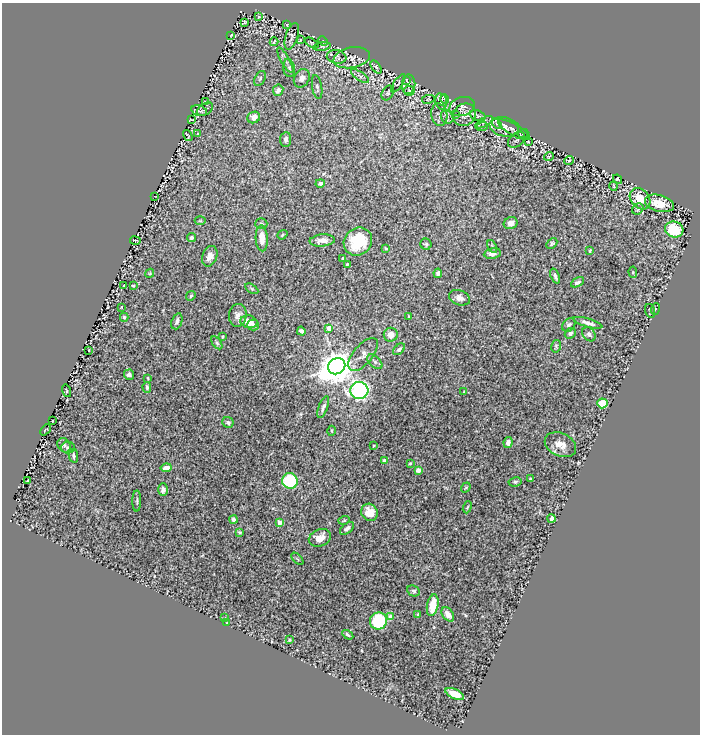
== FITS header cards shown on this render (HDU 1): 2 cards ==
NAXIS1  =                  698
NAXIS2  =                  732

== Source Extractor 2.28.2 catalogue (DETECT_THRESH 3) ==
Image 698 x 732 px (HDU 1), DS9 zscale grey, 1 PNG px = 1 image px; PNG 702 x 736 px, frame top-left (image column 1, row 732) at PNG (2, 3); each listed source drawn as its Kron ellipse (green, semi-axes under 4 px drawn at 4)
Background 0.758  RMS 0.026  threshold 0.0789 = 3 sigma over >= 5 px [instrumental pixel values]
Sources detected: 162; all 162 listed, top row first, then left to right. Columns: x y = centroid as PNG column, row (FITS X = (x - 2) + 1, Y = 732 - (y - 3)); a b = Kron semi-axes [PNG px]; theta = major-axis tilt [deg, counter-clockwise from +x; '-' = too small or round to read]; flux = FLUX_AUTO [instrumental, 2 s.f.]
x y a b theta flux
258 17 4 3 - 1.3
245 22 3 2 - 1.7
287 25 3 2 - 1.2
231 35 3 2 - 1.1
292 36 14 6 73 5.2
300 40 4 2 - 1.6
323 41 5 3 - 1.7
274 42 4 2 - 1.6
312 43 7 3 -33 1.8
322 46 9 4 8 3.7
337 57 10 7 -9 4.5
352 58 18 10 11 12
285 60 14 3 -60 5.5
376 67 7 4 -54 2.8
289 68 9 6 -80 5
360 76 10 4 -35 4.6
260 78 8 5 63 3.5
302 78 10 7 59 11
406 80 4 2 - 1.3
398 83 11 3 55 1.2
409 84 10 6 83 4.3
317 87 12 5 -81 4.7
278 90 6 5 - 7
409 91 5 5 - 2.5
388 93 8 5 60 2.9
428 99 6 2 10 0.88
445 99 5 3 - 1.9
441 101 8 5 -76 4.9
205 102 3 2 - 1.2
462 107 13 9 16 8.1
205 109 9 5 35 5.5
199 111 8 5 -15 4.8
439 115 11 8 -79 5.3
456 115 3 2 - 1.2
464 115 12 11 - 12
478 116 8 5 -23 3.2
254 117 6 5 - 12
447 117 7 6 - 3.8
191 120 3 2 - 1
484 122 10 4 31 3.2
497 124 6 3 -43 2.8
482 127 6 4 22 1.9
504 127 15 9 -12 14
514 130 18 5 -30 6.9
523 133 5 3 - 1.5
198 134 3 2 - 1.3
188 136 6 2 -58 2
286 140 7 5 86 6.2
516 140 10 6 42 4.3
528 142 4 2 - 1
549 156 5 3 - 1.5
569 160 5 3 - 1.6
618 179 5 4 - 1.5
320 183 4 4 - 4.2
614 186 5 3 - 1.5
155 196 3 2 - 1.2
640 199 12 9 -48 34
659 203 15 8 -14 28
638 209 6 5 - 2.9
200 221 5 3 - 1.9
511 223 7 6 - 11
261 224 6 5 - 4.2
674 229 9 8 - 70
282 235 5 3 - 1.9
191 237 4 4 - 4
262 238 13 6 -86 17
135 240 5 2 - 2.1
322 240 12 6 6 12
358 242 15 13 41 57
552 243 6 4 46 3
426 244 5 5 - 3.1
492 247 7 3 -65 2.8
386 248 3 3 - 2.2
590 251 3 2 - 1.7
492 253 8 5 10 9.2
210 256 11 7 70 12
343 258 4 3 - 2.4
347 264 3 3 - 1.7
633 272 6 4 -86 2.2
150 273 4 3 - 1.7
438 273 5 4 - 5.2
555 276 8 4 -70 4.8
577 282 7 4 30 5.3
124 285 4 2 - 1.5
133 286 3 2 - 1.8
252 289 7 4 -31 2.1
191 296 5 4 - 2.7
459 298 11 7 -20 8.7
121 307 3 2 - 1
655 309 6 3 72 1.4
650 311 7 5 -75 2.6
238 315 11 9 86 9.8
409 316 3 2 - 1.2
124 317 4 4 - 2.7
177 321 8 5 71 7
249 322 8 6 -15 20
588 323 15 4 -17 8.2
253 325 6 5 - 5.1
569 325 7 5 50 5.3
329 328 4 4 - 20
301 331 4 3 - 6
570 333 6 4 40 4.6
589 334 8 6 -50 4.8
391 335 7 7 - 18
222 337 3 3 - 1.6
217 343 7 4 -54 2.9
556 346 6 4 77 2.4
399 349 7 4 41 3.9
89 350 2 2 - 1.1
363 354 20 9 50 15
375 362 9 5 -42 4.4
337 366 9 7 31 3800
129 375 5 5 - 5.8
148 378 4 3 - 1.6
147 387 5 3 - 3.5
67 391 6 4 -74 2
359 391 9 8 - 350
464 391 4 2 - 1.3
602 403 5 5 - 44
323 407 11 4 69 5.9
52 421 2 2 - 1.2
228 423 6 5 - 6.3
45 430 6 2 47 1.1
331 431 5 3 - 1.8
508 442 5 4 - 7.6
64 445 7 6 - 4.2
560 445 16 11 -25 21
373 446 3 2 - 1.3
68 447 7 6 - 3.6
74 456 7 4 -80 3.6
385 461 4 3 - 10
410 463 3 3 - 1.8
166 468 5 4 - 14
418 470 4 4 - 14
530 479 3 3 - 1.9
27 481 3 2 - 1.4
290 481 8 7 - 140
515 482 6 4 9 2.9
466 488 5 4 - 2
163 490 6 5 - 6.8
137 501 10 3 89 2.8
467 507 6 3 69 2
370 512 9 8 - 22
551 518 4 3 - 6.7
233 520 4 4 - 5.9
344 520 5 4 - 2
280 522 4 4 - 11
347 528 8 5 39 6.5
240 532 4 2 - 2.1
320 538 11 8 24 17
297 559 7 3 -45 1.9
413 591 6 5 - 4.3
433 605 11 5 79 37
418 614 3 3 - 2
448 614 8 5 -54 13
225 617 3 2 - 1.6
391 617 4 4 - 22
378 621 8 8 - 100
227 623 3 2 - 1.7
348 635 6 3 -31 3.5
289 640 4 3 - 2.3
455 694 10 5 -26 22